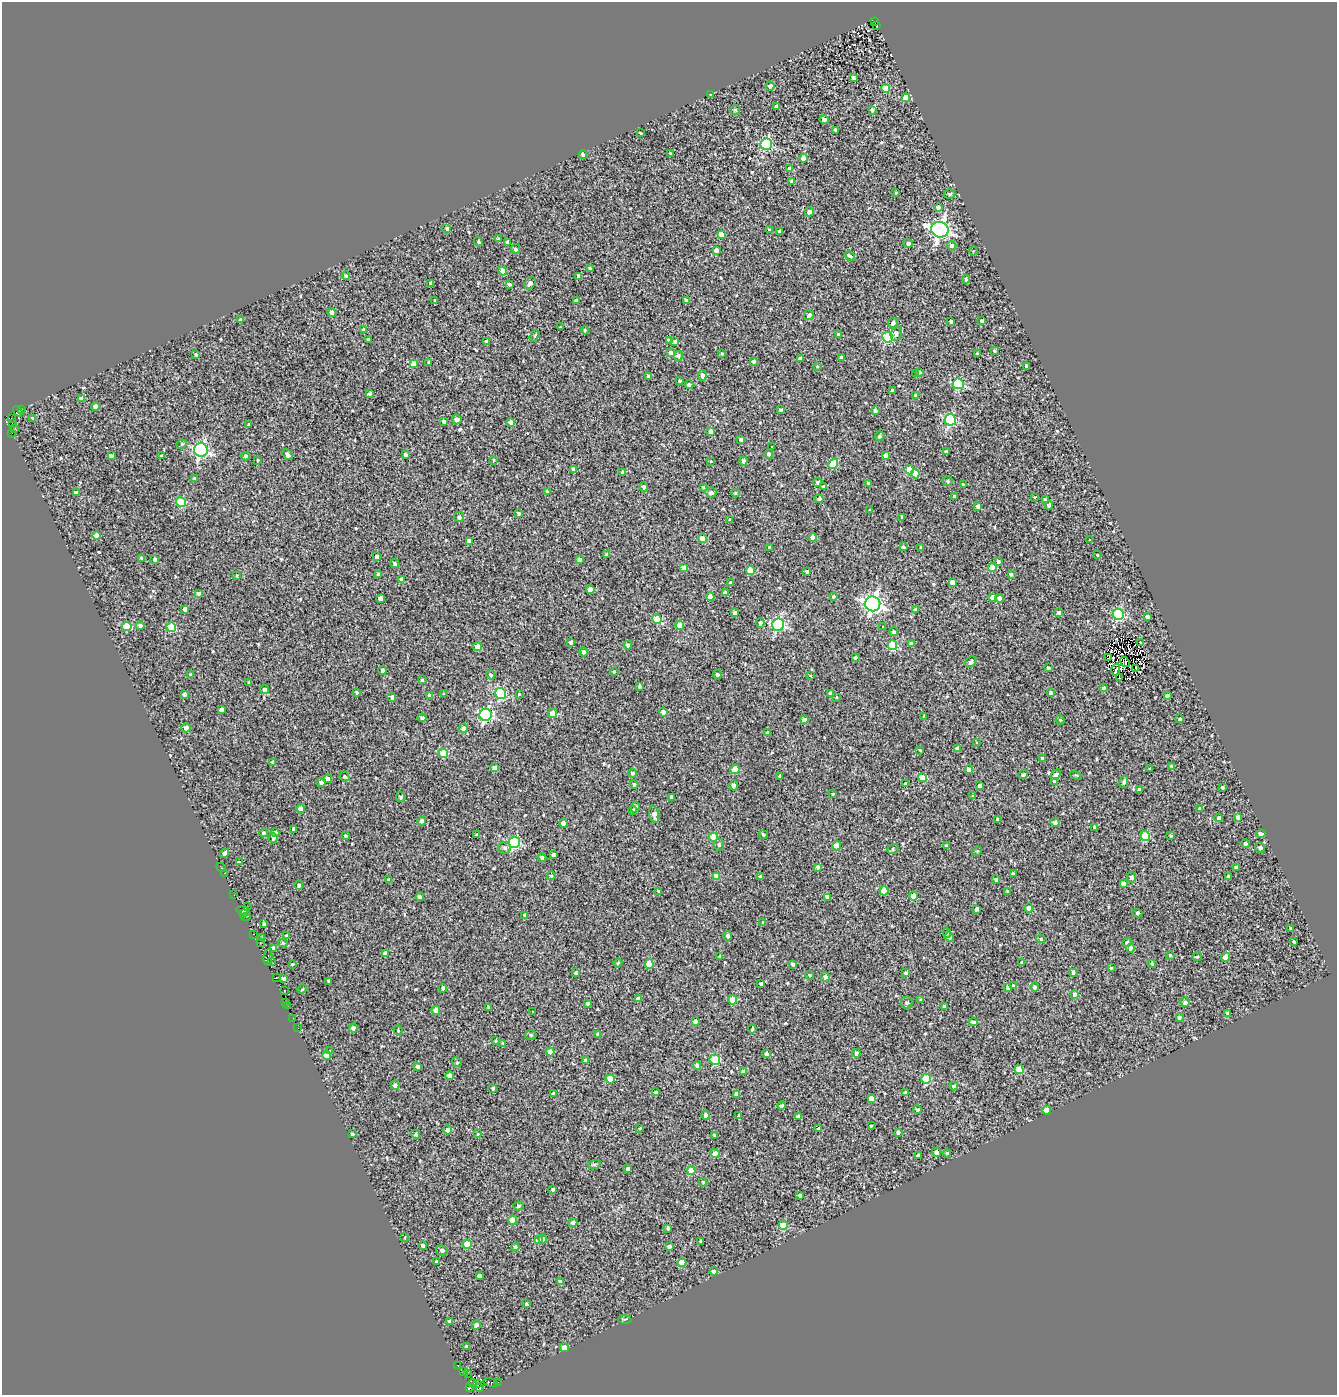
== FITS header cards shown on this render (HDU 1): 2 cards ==
NAXIS1  =                 1335
NAXIS2  =                 1393

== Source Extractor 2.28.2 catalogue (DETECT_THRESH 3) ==
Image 1335 x 1393 px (HDU 1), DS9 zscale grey, 1 PNG px = 1 image px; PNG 1339 x 1397 px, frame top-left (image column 1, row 1393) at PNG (2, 2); each listed source drawn as its Kron ellipse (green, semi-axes under 4 px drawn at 4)
Background 0.267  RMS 1.2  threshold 3.69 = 3 sigma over >= 5 px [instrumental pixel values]
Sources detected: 601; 2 with non-positive FLUX_AUTO (blend fragments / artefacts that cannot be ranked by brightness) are neither listed nor drawn; of the other 599, the 500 brightest by FLUX_AUTO listed and drawn (99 fainter detections omitted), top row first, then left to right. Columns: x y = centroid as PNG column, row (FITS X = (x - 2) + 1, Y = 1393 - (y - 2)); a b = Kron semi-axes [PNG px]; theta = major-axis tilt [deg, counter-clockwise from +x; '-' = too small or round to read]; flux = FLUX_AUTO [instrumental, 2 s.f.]
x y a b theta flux
875 22 3 2 - 1000
877 25 3 2 - 430
853 78 4 4 - 240
770 86 4 4 - 230
885 88 4 4 - 1000
711 94 3 3 - 260
906 98 4 4 - 1700
777 107 4 4 - 270
735 110 5 5 - 110
872 110 3 3 - 170
824 120 5 4 - 200
836 130 3 3 - 210
640 133 3 2 - 85
766 144 6 5 - 8200
671 154 3 3 - 180
583 155 4 3 - 260
804 158 4 4 - 1400
790 169 4 4 - 270
792 181 4 3 - 240
896 192 3 3 - 88
949 194 6 4 -1 130
939 208 4 4 - 310
809 212 4 4 - 350
447 229 4 3 - 240
769 230 4 4 - 130
940 230 8 7 - 36000
779 232 4 3 - 230
721 235 4 4 - 740
498 239 4 3 - 120
478 242 5 4 - 120
507 242 4 3 - 210
908 243 5 4 - 250
951 246 5 4 - 190
515 249 5 4 - 190
716 250 4 4 - 470
973 251 4 4 - 84
850 256 5 3 - 1500
590 269 4 3 - 180
503 271 4 4 - 710
346 276 4 4 - 190
579 276 4 3 - 250
966 279 4 4 - 220
431 283 4 4 - 350
530 283 6 4 54 260
509 284 3 3 - 230
435 300 3 3 - 100
576 300 3 3 - 240
686 300 4 3 - 230
332 312 4 4 - 380
809 315 5 5 - 250
240 320 4 4 - 210
951 321 3 3 - 190
981 321 3 3 - 200
893 323 5 5 - 270
561 326 3 2 - 94
363 330 4 4 - 210
585 330 4 3 - 120
896 333 7 5 74 230
838 335 3 3 - 170
535 336 6 4 56 120
887 337 5 5 - 7400
368 339 3 3 - 120
669 340 4 3 - 360
486 341 3 3 - 190
675 342 4 3 - 220
994 351 3 3 - 110
671 353 4 4 - 290
722 354 4 3 - 93
978 354 3 3 - 130
196 355 4 3 - 160
678 356 5 4 - 180
841 357 3 3 - 130
800 358 4 3 - 240
754 361 4 4 - 240
429 362 4 4 - 150
414 364 4 4 - 890
817 366 3 3 - 83
1027 366 4 3 - 230
919 372 4 3 - 170
916 373 3 3 - 220
702 375 5 4 - 320
649 376 4 3 - 230
680 381 3 3 - 140
958 384 5 5 - 6400
689 385 4 4 - 230
892 391 4 3 - 330
370 393 3 3 - 230
916 395 4 3 - 140
82 398 4 4 - 650
95 407 4 4 - 750
21 409 3 2 - 220
781 410 3 3 - 130
18 411 6 3 -54 370
875 411 4 3 - 230
11 418 2 2 - 600
33 418 3 3 - 180
457 419 5 4 - 370
950 420 6 5 - 9700
444 421 4 3 - 360
511 422 4 4 - 340
12 423 3 2 - 430
249 424 3 2 - 82
15 428 3 2 - 160
711 432 4 4 - 620
12 433 2 2 - 420
880 436 5 4 - 160
741 440 3 3 - 200
182 444 5 4 - 130
772 446 3 3 - 110
201 450 7 6 - 20000
946 452 4 3 - 190
406 454 4 3 - 280
769 454 4 4 - 230
287 455 6 3 -46 250
886 455 4 4 - 520
111 456 4 4 - 230
161 456 4 4 - 200
246 456 4 4 - 220
258 460 3 3 - 85
493 460 3 2 - 82
711 461 3 2 - 84
743 461 4 4 - 300
833 464 5 4 - 2800
573 469 3 3 - 230
909 470 4 4 - 2100
622 472 4 3 - 250
915 474 4 4 - 2300
195 479 4 3 - 190
948 481 5 5 - 150
818 482 4 4 - 200
868 483 3 3 - 180
964 485 3 3 - 1600
644 487 4 4 - 270
703 487 3 3 - 84
824 487 3 3 - 180
547 491 4 3 - 150
76 493 4 4 - 560
711 493 5 5 - 320
735 493 4 3 - 110
954 496 3 3 - 260
1035 497 4 3 - 81
819 499 4 4 - 260
1045 500 3 3 - 170
181 502 5 4 - 4100
1049 505 4 4 - 200
978 506 4 4 - 240
870 509 3 3 - 250
519 513 4 4 - 220
459 517 5 5 - 250
902 517 4 3 - 130
730 520 3 3 - 130
96 535 4 4 - 780
813 538 4 4 - 750
703 539 4 4 - 1400
1089 540 3 3 - 710
469 541 4 3 - 430
903 547 4 3 - 160
770 548 4 3 - 290
921 548 3 3 - 180
607 554 4 3 - 180
1097 555 3 3 - 190
377 557 4 4 - 330
141 558 4 4 - 160
579 559 4 4 - 270
155 560 4 4 - 240
998 562 4 3 - 220
395 563 4 4 - 260
684 568 4 4 - 520
992 568 4 4 - 1200
750 571 5 4 - 1800
807 572 4 3 - 260
379 574 4 4 - 230
1011 574 4 3 - 130
236 576 3 3 - 81
401 579 4 4 - 280
952 582 4 4 - 640
730 583 3 3 - 180
590 589 4 4 - 1200
199 593 3 3 - 280
725 593 4 4 - 260
833 596 4 4 - 130
710 597 4 4 - 760
992 597 4 4 - 460
380 598 4 4 - 260
999 598 4 4 - 310
873 604 7 7 - 38000
185 609 4 3 - 390
916 609 4 4 - 280
735 613 4 4 - 400
1059 613 4 4 - 310
1118 614 5 5 - 9000
1147 617 4 3 - 220
657 619 5 4 - 2500
760 623 4 4 - 330
680 625 4 4 - 1100
778 625 6 6 - 14000
127 626 5 4 - 2900
140 626 4 4 - 260
171 627 5 4 - 3800
883 627 3 3 - 99
894 632 4 4 - 220
571 642 4 4 - 230
1140 643 3 3 - 150
912 644 4 4 - 540
628 645 4 4 - 280
892 645 5 4 - 3300
478 647 4 4 - 930
583 652 4 4 - 230
855 657 3 3 - 180
1109 657 3 2 - 83
971 662 6 5 - 240
1125 662 6 3 -50 93
1048 668 3 3 - 190
1136 668 4 2 - 89
1116 669 6 2 73 130
383 670 4 4 - 220
614 671 3 3 - 110
717 674 4 4 - 210
191 675 3 3 - 200
491 675 4 4 - 180
810 676 3 3 - 260
1120 678 3 2 - 85
422 680 3 3 - 89
249 683 3 2 - 94
639 686 3 3 - 130
1103 688 3 3 - 170
264 689 4 4 - 200
357 692 3 3 - 140
501 693 5 5 - 7600
830 693 4 3 - 290
1051 693 4 3 - 220
184 694 3 3 - 230
443 694 3 3 - 97
519 694 3 3 - 83
1167 695 4 3 - 210
430 696 4 4 - 600
392 697 5 4 - 250
836 697 3 3 - 970
221 709 4 3 - 240
663 712 4 4 - 260
552 713 4 4 - 1000
486 715 6 6 - 14000
924 716 4 3 - 86
422 718 4 4 - 250
1180 719 3 3 - 210
804 720 4 4 - 480
1060 720 5 4 - 100
186 728 5 4 - 330
463 728 5 4 - 290
768 733 4 4 - 250
977 742 3 2 - 130
957 748 4 4 - 290
920 750 3 2 - 90
443 753 5 4 - 3300
1042 758 3 3 - 200
272 762 4 3 - 110
1172 767 4 3 - 270
494 768 4 4 - 320
735 769 4 4 - 2000
1150 769 3 3 - 110
969 770 4 4 - 300
632 773 4 4 - 150
1023 775 5 4 - 250
1056 775 6 4 50 380
1076 775 6 3 -19 82
780 776 3 3 - 210
344 777 5 4 - 160
922 778 4 4 - 2200
327 779 4 4 - 340
1055 781 4 4 - 520
321 782 4 4 - 300
1124 782 6 4 79 200
634 784 4 4 - 150
906 784 4 3 - 250
734 785 5 4 - 320
980 786 4 3 - 290
1222 787 3 3 - 120
1139 789 4 4 - 250
833 794 4 3 - 98
973 796 4 3 - 86
400 797 5 4 - 160
671 798 3 3 - 160
635 807 5 4 - 270
301 809 4 4 - 660
1200 809 4 3 - 220
633 810 4 4 - 130
654 814 9 5 -77 480
1238 817 4 4 - 350
1219 818 4 4 - 260
998 819 3 3 - 120
422 821 5 4 - 280
1055 822 5 4 - 220
563 823 4 4 - 490
1094 827 3 3 - 140
294 829 3 3 - 230
275 832 4 4 - 230
263 833 4 4 - 180
477 834 3 2 - 110
1261 834 4 4 - 320
763 835 5 3 - 120
345 836 3 3 - 110
1145 836 5 4 - 3700
1171 836 3 3 - 95
713 837 4 4 - 2200
273 838 5 4 - 170
514 842 5 5 - 7600
1245 843 4 4 - 170
719 844 6 5 - 160
946 845 4 3 - 97
837 846 4 4 - 1600
505 848 6 6 - 220
1260 848 5 4 - 250
893 849 6 4 22 150
977 851 5 4 - 96
224 853 5 3 - 360
554 854 3 3 - 190
542 858 4 4 - 220
239 862 3 3 - 450
221 867 5 3 - 180
818 867 4 4 - 240
1236 867 4 3 - 220
224 873 3 2 - 170
1013 873 3 3 - 140
551 876 4 4 - 98
716 876 4 4 - 750
1228 876 4 3 - 120
761 877 4 4 - 210
1131 877 5 4 - 290
389 880 4 4 - 230
996 880 4 3 - 310
1123 883 4 4 - 280
299 885 4 4 - 230
658 891 3 3 - 100
884 891 4 4 - 1700
1008 891 4 3 - 160
234 895 3 2 - 140
913 896 4 4 - 1100
420 897 4 4 - 380
828 897 4 4 - 430
248 907 2 2 - 430
1029 908 4 4 - 350
976 909 4 3 - 290
243 910 7 4 -5 400
1137 913 5 4 - 130
243 914 3 2 - 140
525 915 4 3 - 210
246 917 5 3 - 710
763 923 4 3 - 130
264 924 3 3 - 93
1291 928 3 3 - 200
947 933 5 4 - 140
253 934 3 2 - 840
287 936 4 3 - 230
728 936 5 4 - 260
262 937 3 2 - 140
950 937 5 4 - 260
1041 939 4 4 - 110
260 942 4 2 - 81
1127 942 4 4 - 160
1294 942 3 3 - 140
283 943 5 4 - 120
273 948 4 3 - 290
1130 948 4 4 - 200
385 953 4 4 - 590
1170 955 3 3 - 94
720 956 4 3 - 120
268 957 8 3 81 360
1197 957 5 4 - 120
1226 957 4 4 - 940
271 962 2 2 - 640
1022 962 3 3 - 180
618 963 4 3 - 110
1152 963 4 3 - 120
292 964 3 3 - 130
649 964 5 4 - 1500
793 964 4 3 - 150
1111 968 3 3 - 110
1073 972 4 3 - 990
576 973 4 4 - 170
906 973 4 3 - 240
809 975 4 4 - 130
825 977 5 4 - 260
276 978 3 2 - 280
283 979 4 3 - 170
329 981 4 3 - 240
761 984 4 3 - 180
1013 986 4 4 - 230
1035 987 5 4 - 180
443 988 4 4 - 200
1008 988 4 3 - 260
302 989 5 4 - 94
285 990 3 2 - 230
1074 994 4 3 - 260
638 999 4 4 - 440
733 1000 4 4 - 1200
921 1000 3 2 - 98
285 1002 3 2 - 140
1185 1002 5 4 - 250
588 1003 4 3 - 210
907 1003 6 5 - 230
287 1006 2 2 - 300
489 1007 3 3 - 160
944 1007 4 4 - 230
436 1010 4 4 - 590
532 1012 3 2 - 130
1227 1013 3 3 - 170
293 1018 3 2 - 93
1179 1018 3 3 - 230
695 1021 4 4 - 230
973 1022 4 4 - 230
298 1028 2 2 - 110
353 1028 4 4 - 270
752 1029 4 3 - 140
398 1030 5 3 - 91
598 1034 4 4 - 210
531 1035 5 5 - 140
496 1041 3 3 - 87
503 1044 4 3 - 200
330 1051 4 3 - 140
550 1052 4 4 - 1300
856 1053 4 4 - 310
766 1054 4 4 - 520
327 1055 4 4 - 1500
585 1060 4 4 - 240
715 1060 5 5 - 5400
457 1062 5 4 - 120
697 1065 4 4 - 190
418 1067 4 3 - 220
1019 1069 4 4 - 2100
743 1071 4 4 - 350
450 1076 4 4 - 560
610 1079 4 4 - 1300
926 1079 5 5 - 3700
395 1085 4 4 - 390
954 1086 4 4 - 220
493 1088 4 3 - 220
656 1092 3 3 - 130
905 1093 4 3 - 280
554 1094 4 3 - 250
737 1094 4 4 - 540
871 1098 4 4 - 730
782 1106 4 4 - 220
918 1110 4 4 - 230
1047 1110 4 4 - 1000
706 1115 4 4 - 350
739 1115 4 4 - 120
798 1116 4 3 - 250
871 1126 3 2 - 91
640 1128 4 3 - 86
819 1129 4 4 - 320
448 1130 4 4 - 350
898 1132 4 3 - 260
352 1134 3 3 - 140
415 1134 4 4 - 130
477 1134 3 3 - 190
714 1135 4 3 - 220
936 1152 5 4 - 450
947 1153 4 4 - 100
715 1154 4 4 - 840
918 1155 4 3 - 290
594 1165 7 4 19 140
628 1169 4 3 - 240
691 1171 4 4 - 1300
703 1182 4 3 - 110
553 1189 4 3 - 200
800 1195 3 3 - 140
518 1206 5 4 - 120
512 1220 4 4 - 2200
573 1223 4 4 - 390
783 1225 4 4 - 2300
668 1228 3 3 - 140
404 1238 4 3 - 86
543 1239 4 3 - 490
539 1240 4 4 - 690
701 1241 4 3 - 200
467 1244 4 4 - 2000
423 1246 4 3 - 250
669 1246 4 3 - 260
515 1247 4 4 - 240
442 1250 6 5 - 230
436 1262 4 3 - 190
682 1263 4 4 - 1700
714 1271 4 4 - 250
479 1276 4 4 - 320
560 1281 4 4 - 230
526 1304 3 3 - 110
625 1319 7 3 0 100
450 1321 4 4 - 310
476 1325 5 4 - 340
467 1346 4 3 - 210
564 1348 4 4 - 860
458 1365 3 2 - 100
464 1372 3 3 - 110
467 1373 3 2 - 130
498 1382 2 2 - 230
472 1383 4 3 - 130
478 1383 3 2 - 340
491 1383 8 4 -10 3300
470 1388 2 2 - 270
480 1388 2 2 - 360
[99 fainter detections neither listed nor drawn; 2 non-positive-flux detections neither listed nor drawn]